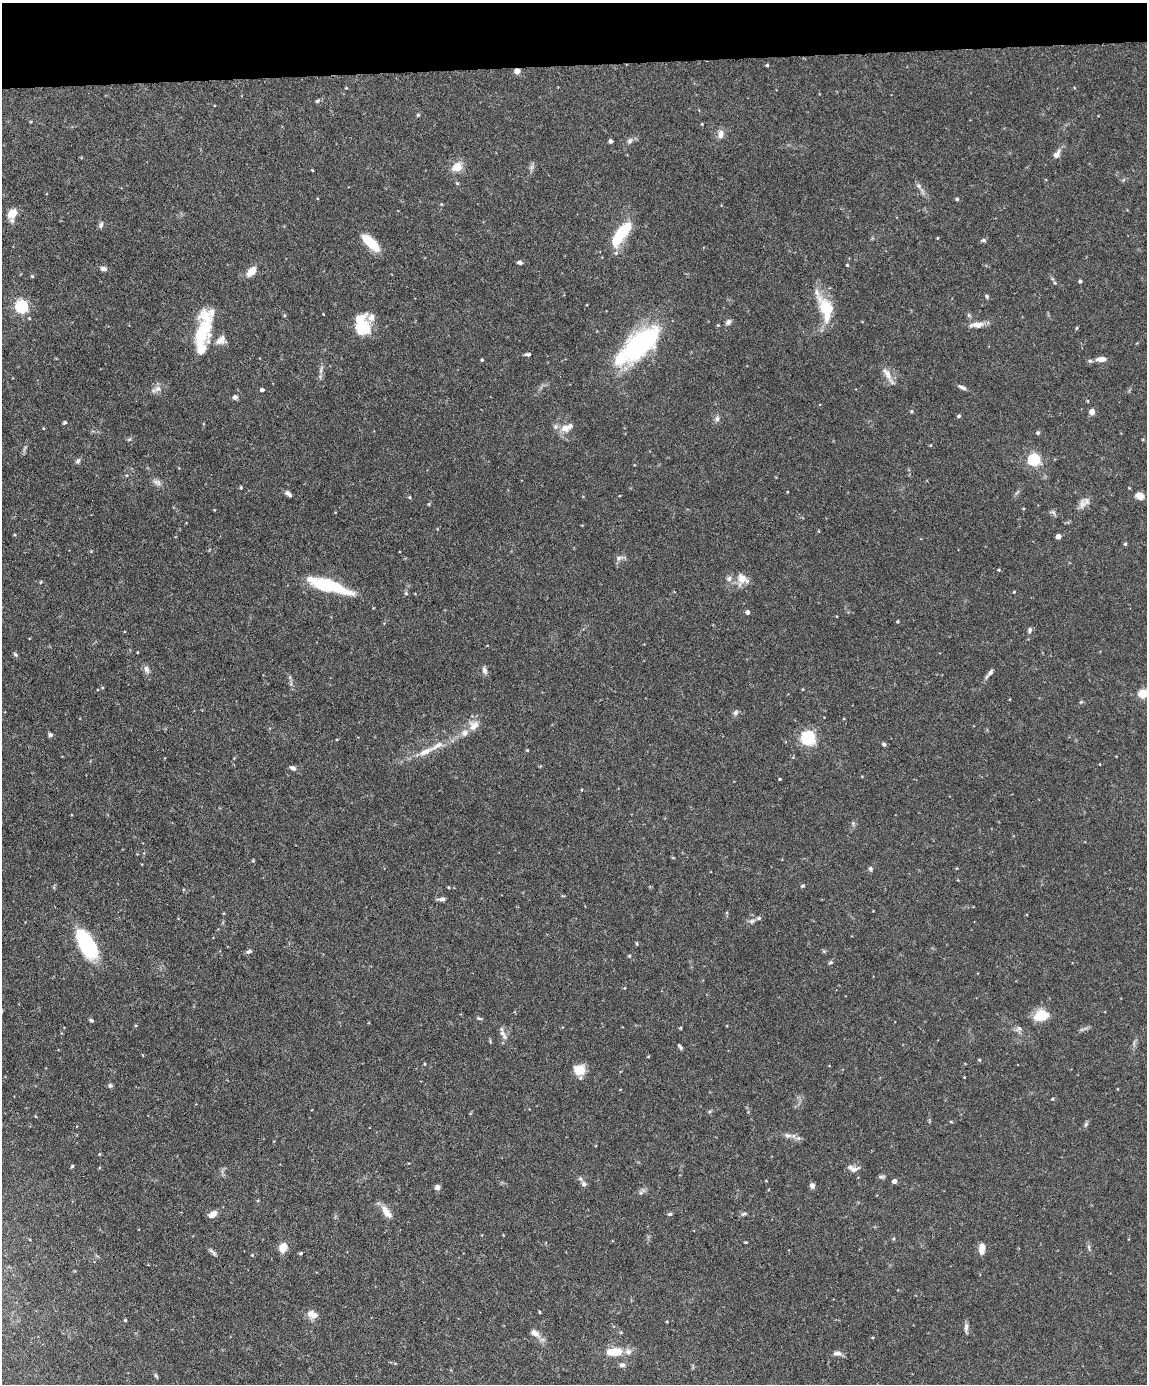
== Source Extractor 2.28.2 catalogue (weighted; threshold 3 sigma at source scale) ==
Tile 3 of 4 x 3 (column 3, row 1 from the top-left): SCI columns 2294-3438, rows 2999-4380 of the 4585 x 4509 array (HDU 1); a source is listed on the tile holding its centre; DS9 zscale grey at full resolution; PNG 1149 x 1386 px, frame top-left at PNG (2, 3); no overlay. Shown black and unused: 5% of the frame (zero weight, under 3 of 6 exposures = <1% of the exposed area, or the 3 px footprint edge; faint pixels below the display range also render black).
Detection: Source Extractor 2.28.2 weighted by HDU 2 'WHT'; one run over the whole footprint, this tile lists its part. Background 0.0991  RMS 0.0036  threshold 0.0148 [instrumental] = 3 sigma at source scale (4.09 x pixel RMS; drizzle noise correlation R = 1.36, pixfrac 0.8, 0.05/0.05 arcsec/px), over >= 5 px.
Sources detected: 165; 2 inside a brighter object's white glare — not listed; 9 inside a brighter listed object's ellipse — not listed separately; the other 154 listed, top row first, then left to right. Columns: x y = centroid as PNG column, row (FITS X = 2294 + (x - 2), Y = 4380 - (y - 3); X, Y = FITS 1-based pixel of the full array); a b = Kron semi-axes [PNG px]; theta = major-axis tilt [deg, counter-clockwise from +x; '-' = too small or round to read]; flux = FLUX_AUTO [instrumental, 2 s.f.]
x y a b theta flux
767 65 3 3 - 0.41
517 71 7 6 - 1.7
317 101 5 5 - 0.48
418 115 5 4 - 0.4
702 124 3 3 - 0.27
721 134 11 7 78 2
611 141 4 4 - 0.74
630 141 8 7 - 1.1
1057 154 12 8 57 1.8
457 167 9 7 31 5.2
532 167 7 4 71 0.85
312 170 4 3 - 0.27
918 186 9 6 -42 1
957 199 4 4 - 0.47
441 204 4 3 - 0.29
12 213 12 9 54 4.2
101 225 9 5 69 0.87
621 234 26 9 53 17
937 238 4 3 - 0.26
983 240 7 5 -1 0.6
373 244 19 11 -45 7.4
520 262 6 4 -3 0.96
847 265 4 3 - 0.34
103 269 8 5 -9 1.2
252 271 13 8 47 3.4
32 276 4 4 - 0.37
1080 281 4 4 - 0.46
1055 283 5 4 - 0.41
987 296 6 5 - 0.55
21 307 6 6 - 51
827 308 41 15 -53 11
284 315 4 4 - 0.38
728 322 8 6 47 1
362 325 22 14 -75 13
718 325 4 4 - 0.3
976 325 19 7 6 2.7
1077 328 4 4 - 0.38
203 330 42 15 73 20
221 340 13 9 32 3
639 344 38 20 43 55
527 354 6 4 2 0.7
1101 359 12 6 2 2.5
482 360 4 3 - 0.43
321 369 13 5 74 1.2
888 375 25 6 -61 2.8
962 387 11 5 -24 1.1
158 389 11 8 16 1.9
262 390 4 3 - 0.85
235 397 7 6 - 1.1
1088 401 5 3 - 0.26
1092 412 6 5 - 1.9
959 416 5 4 - 0.52
717 419 8 7 - 1.1
64 423 5 4 - 0.45
43 428 4 3 - 0.25
566 428 15 8 23 4
1038 433 6 5 - 0.52
129 439 6 4 19 0.42
25 448 12 3 59 0.67
1034 460 6 5 - 46
78 461 8 5 60 0.78
158 483 10 6 82 1.1
241 488 5 3 - 0.32
288 494 9 5 -39 1.2
1139 496 6 5 - 5.7
410 497 5 3 - 0.34
429 504 5 3 - 0.32
1082 504 14 10 77 2.3
1053 512 8 5 -45 0.76
1058 536 4 4 - 2.6
1125 544 4 4 - 0.48
619 558 11 7 19 1.3
999 570 4 3 - 0.33
729 579 7 7 - 1.2
742 579 13 11 -35 4.3
41 582 5 3 - 0.28
329 586 52 12 -17 19
406 593 6 5 - 0.5
748 612 4 4 - 1.2
897 621 4 4 - 0.4
1030 630 8 6 81 0.76
15 654 7 4 -45 0.55
147 669 11 7 -68 1.4
484 670 11 6 -75 1.2
991 672 11 6 49 1.2
1143 693 5 5 - 17
1081 702 5 4 - 0.4
735 713 8 6 58 0.89
474 725 15 13 42 3.4
50 735 6 5 - 0.68
808 738 9 8 - 25
884 744 6 5 - 0.6
527 750 4 3 - 0.32
425 752 25 8 24 4.2
293 768 8 5 -28 1.1
780 779 3 3 - 0.31
853 823 5 5 - 0.56
253 861 5 4 - 0.31
871 869 6 5 - 0.69
802 886 5 4 - 0.48
448 887 3 3 - 0.33
442 899 10 5 0 1.1
752 921 9 5 21 0.96
87 944 26 11 -61 40
637 944 5 3 - 0.34
249 951 8 5 25 0.77
830 962 6 4 22 0.5
1041 1016 15 11 15 8
479 1018 7 4 -20 0.51
91 1020 5 4 - 0.57
680 1028 4 3 - 0.32
1019 1029 10 7 16 1.2
502 1033 11 6 -39 1.5
490 1041 6 4 -59 0.38
680 1047 7 3 -55 0.63
979 1060 5 4 - 0.33
425 1064 4 3 - 0.26
579 1070 10 9 - 7
964 1077 2 2 - 0.2
110 1085 6 6 - 0.71
1052 1099 4 3 - 0.37
951 1122 5 3 - 0.31
1086 1124 6 5 - 0.62
788 1135 11 7 -11 1.4
798 1138 7 6 - 0.9
99 1154 5 3 - 0.28
72 1166 4 3 - 0.52
853 1169 15 8 -9 1.9
882 1177 9 5 -1 0.68
894 1181 4 4 - 1.8
584 1184 7 6 - 0.94
812 1185 6 5 - 1.3
437 1187 6 6 - 1.3
642 1192 12 5 43 1
386 1212 19 8 -55 3.2
212 1214 11 6 34 2.2
670 1214 6 4 3 0.56
743 1214 8 5 18 0.63
746 1242 3 3 - 0.33
1089 1247 9 4 -77 0.69
283 1248 9 7 72 4.6
982 1248 12 7 85 2.7
213 1252 14 4 -42 0.89
300 1253 5 4 - 0.4
252 1255 4 4 - 0.27
539 1312 3 3 - 0.36
312 1314 14 10 -23 2.6
125 1320 4 4 - 0.36
966 1328 14 5 90 1.2
535 1333 15 8 -34 2.3
616 1352 13 11 25 4.8
837 1353 12 6 -4 1.3
622 1365 7 6 - 1.1
156 1376 8 4 -63 0.51
Overlapping masked pixels (flux is a lower limit): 1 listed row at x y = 517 71
Isophote crosses this tile's border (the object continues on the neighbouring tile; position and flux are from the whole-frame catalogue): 1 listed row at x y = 1143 693